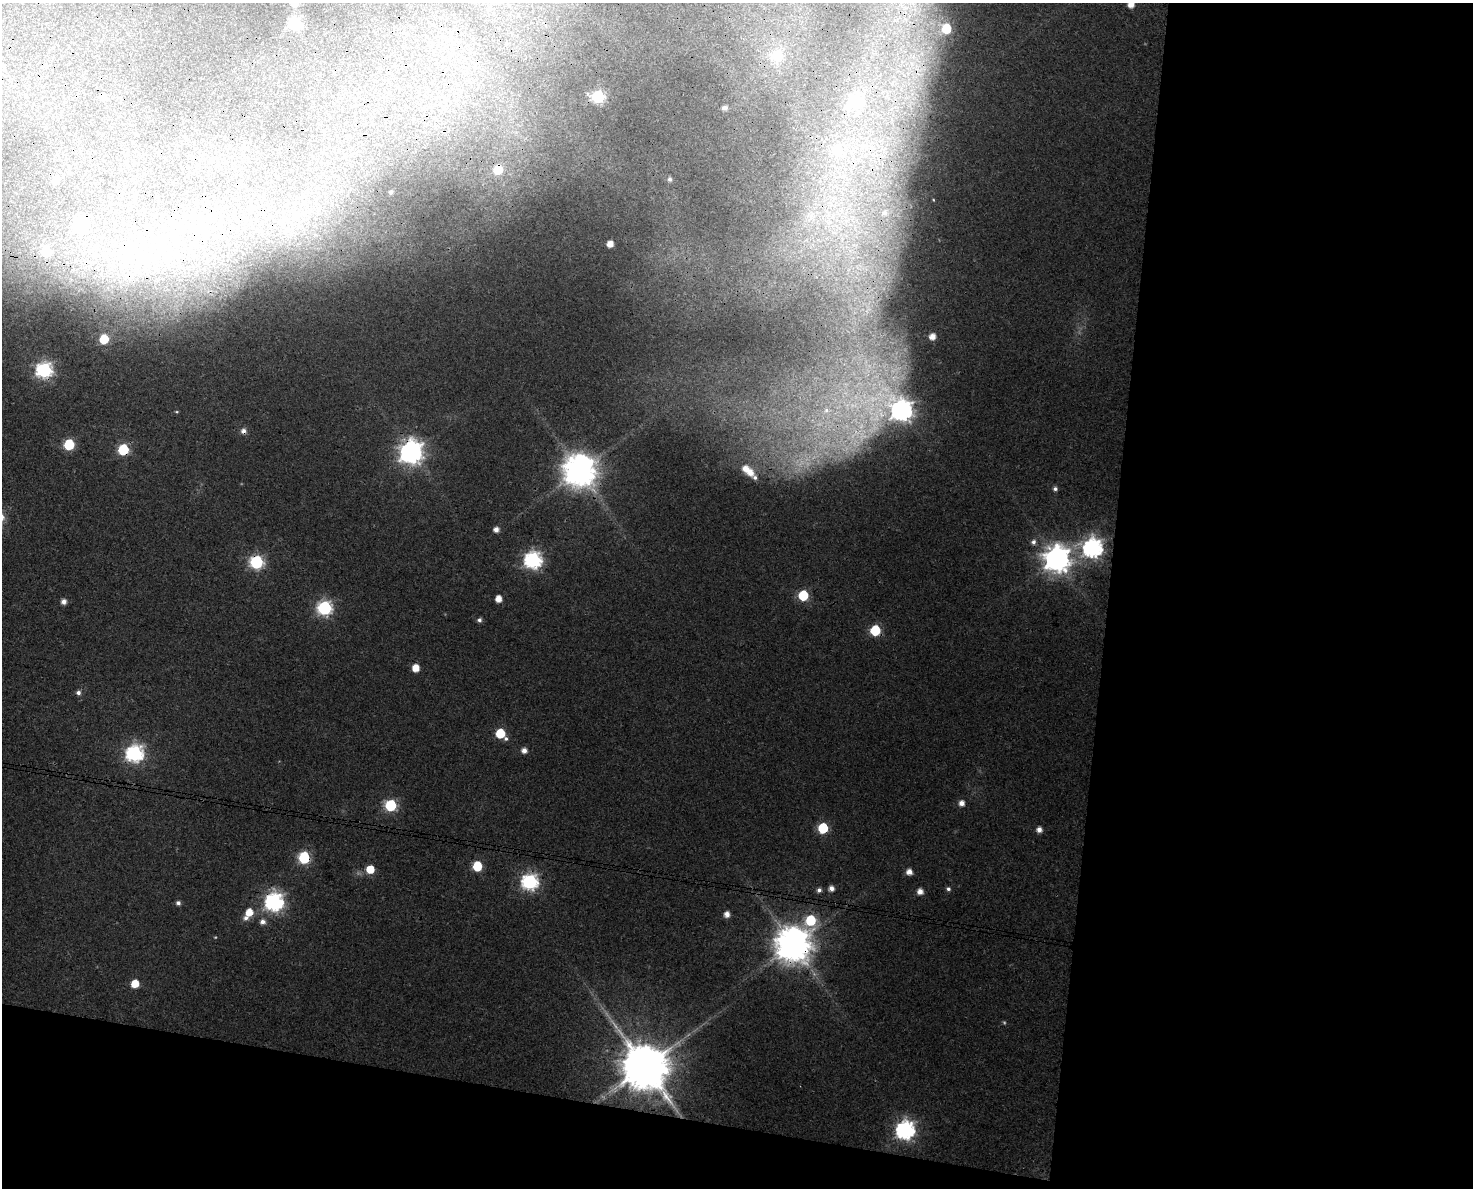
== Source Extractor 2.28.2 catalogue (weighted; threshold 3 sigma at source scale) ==
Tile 12 of 3 x 4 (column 3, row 4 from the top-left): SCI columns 3286-4756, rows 10-1195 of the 5041 x 4776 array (HDU 1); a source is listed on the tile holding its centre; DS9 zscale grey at full resolution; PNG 1475 x 1190 px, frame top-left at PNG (2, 3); no overlay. Shown black and unused: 31% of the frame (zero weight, under 3 of 4 exposures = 5% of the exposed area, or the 3 px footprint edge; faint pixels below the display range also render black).
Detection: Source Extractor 2.28.2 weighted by HDU 2 'WHT'; one run over the whole footprint, this tile lists its part. Background 0.0285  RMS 0.0044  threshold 0.0196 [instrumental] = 3 sigma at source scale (4.5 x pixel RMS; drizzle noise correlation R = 1.50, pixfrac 1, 0.0396/0.0396 arcsec/px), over >= 5 px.
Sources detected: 85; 3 too faint to see at this stretch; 3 cosmic-ray / hot-pixel residue — not listed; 5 inside a brighter listed object's ellipse — not listed separately; the other 74 listed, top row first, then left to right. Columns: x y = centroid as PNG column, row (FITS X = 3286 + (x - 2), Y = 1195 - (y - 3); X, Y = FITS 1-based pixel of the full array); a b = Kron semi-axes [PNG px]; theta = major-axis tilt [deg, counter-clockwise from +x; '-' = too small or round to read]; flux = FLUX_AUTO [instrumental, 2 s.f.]
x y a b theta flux
1131 4 5 5 - 4.8
295 23 6 6 - 55
946 29 6 5 - 19
777 55 7 7 - 22
598 97 7 6 - 64
856 101 8 8 - 48
911 104 19 12 49 11
725 108 5 4 - 1.8
892 122 23 7 -82 7.6
884 149 21 9 21 11
837 150 7 6 - 20
498 169 7 6 - 17
670 179 5 4 - 0.98
56 180 6 6 - 5.4
391 192 4 3 - 0.89
885 213 12 9 46 4.8
811 216 7 4 72 1.5
80 224 7 7 - 59
610 244 5 5 - 4.9
46 252 7 6 - 17
932 336 6 5 - 4.5
104 339 6 6 - 16
44 370 7 7 - 140
901 410 12 9 -30 300
176 412 6 4 -18 0.53
856 438 79 44 48 100
69 445 6 6 - 33
123 450 6 6 - 39
411 452 9 9 - 390
746 469 7 6 - 4.4
579 470 10 10 - 1000
755 477 6 4 -50 1.1
1055 489 5 5 - 1.5
496 529 5 5 - 2.8
1033 542 7 6 - 1.9
1093 548 8 8 - 220
1057 559 9 9 - 560
533 560 8 7 - 160
257 562 7 7 - 80
803 595 6 6 - 27
498 599 5 5 - 5
64 602 5 5 - 2.8
324 608 7 7 - 99
479 620 6 5 - 1.4
875 630 6 6 - 32
416 668 6 5 - 6.9
78 693 5 5 - 1.7
500 733 6 6 - 19
506 738 6 6 - 1.3
524 750 5 5 - 2.9
135 753 8 7 - 150
961 803 5 5 - 3.3
391 805 6 6 - 48
823 828 6 6 - 31
1039 830 5 5 - 3
304 858 7 6 - 48
477 866 6 6 - 24
370 869 6 6 - 11
909 872 5 5 - 4
530 881 7 7 - 130
831 888 6 6 - 2.6
948 889 6 5 - 1.2
819 890 5 5 - 1.7
920 891 5 5 - 3.8
274 902 8 8 - 200
178 903 5 5 - 1.5
249 912 7 6 - 7.3
727 914 5 5 - 3.5
811 920 8 7 - 32
263 922 7 6 - 2.4
793 944 11 11 - 1300
135 984 6 5 - 9.9
645 1066 14 12 -49 2700
905 1130 8 7 - 200
Overlapping masked pixels (flux is a lower limit): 13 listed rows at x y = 598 97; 498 169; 44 370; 856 438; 123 450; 411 452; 579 470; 257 562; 135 753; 304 858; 274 902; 793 944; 645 1066
Isophote crosses this tile's border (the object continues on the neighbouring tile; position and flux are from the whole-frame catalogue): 1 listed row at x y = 1131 4